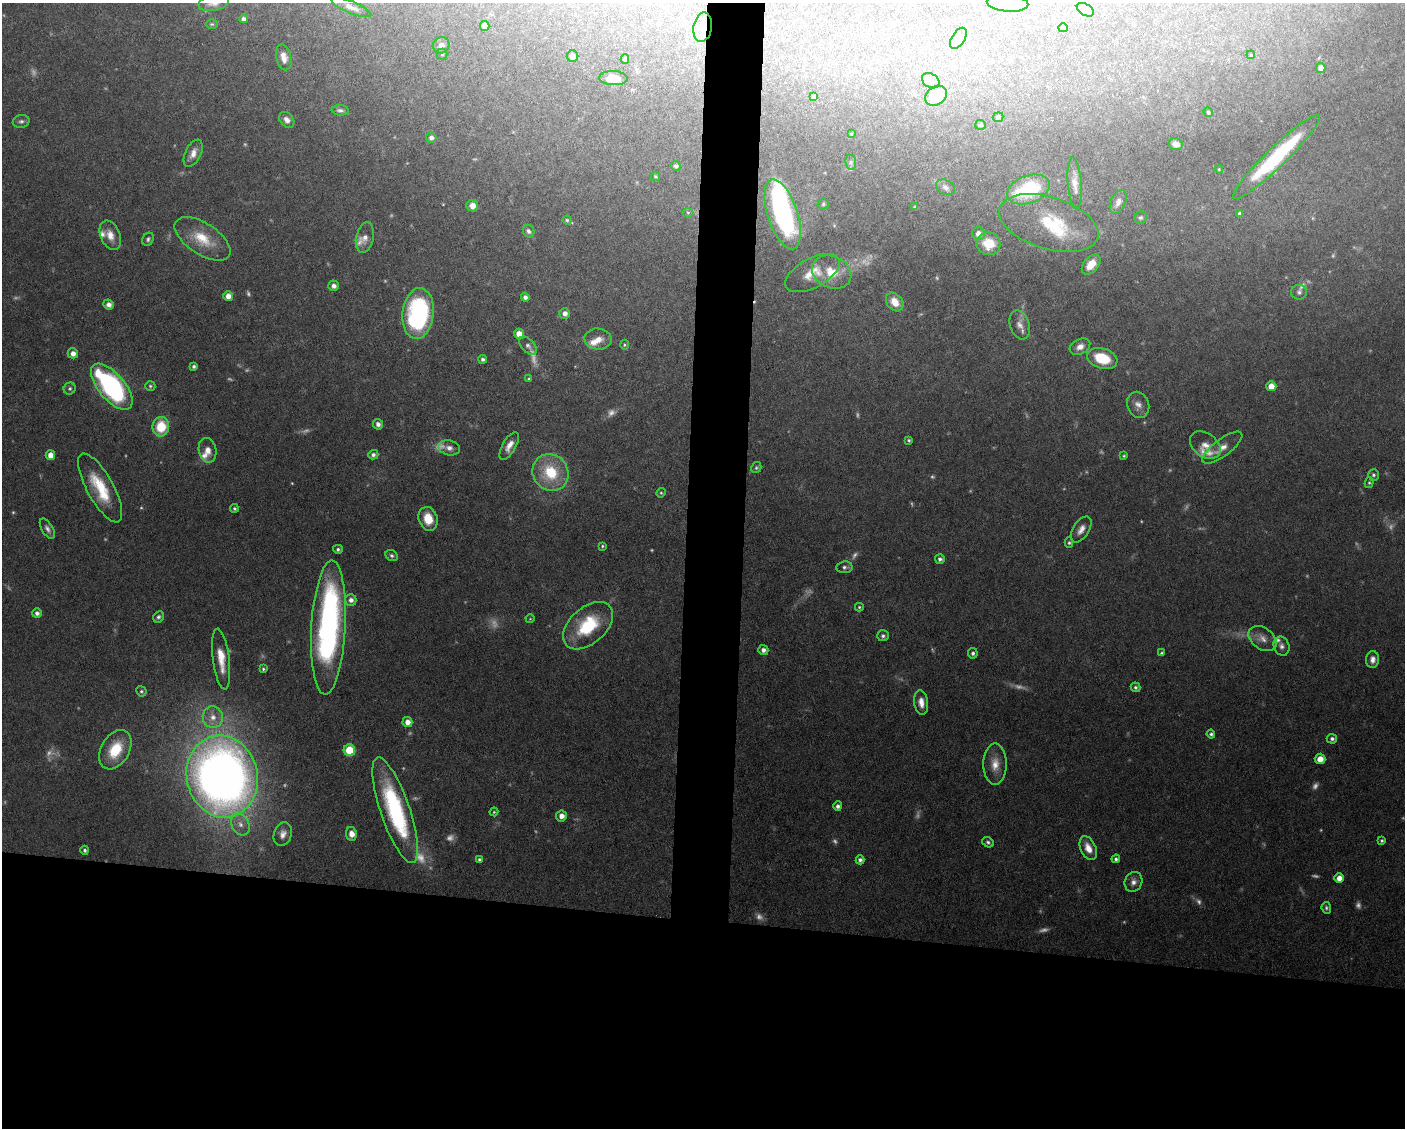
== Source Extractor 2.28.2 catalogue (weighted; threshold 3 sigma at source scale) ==
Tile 11 of 3 x 4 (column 2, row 4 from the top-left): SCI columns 1508-2910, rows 1-1126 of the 4526 x 4503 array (HDU 1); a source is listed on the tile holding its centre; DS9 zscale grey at full resolution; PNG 1407 x 1130 px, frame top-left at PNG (2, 3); each listed source drawn as its Kron ellipse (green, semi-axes under 4 px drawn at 4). Shown black and unused: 22% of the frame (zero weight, under 5 of 10 exposures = <1% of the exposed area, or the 3 px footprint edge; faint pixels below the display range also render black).
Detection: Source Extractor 2.28.2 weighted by HDU 2 'WHT'; one run over the whole footprint, this tile lists its part. Background 0.0707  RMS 0.0025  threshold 0.0103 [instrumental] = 3 sigma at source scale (4.09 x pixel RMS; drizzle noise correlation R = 1.36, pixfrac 0.8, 0.05/0.05 arcsec/px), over >= 5 px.
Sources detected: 215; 52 too faint to see at this stretch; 3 inside a brighter object's white glare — neither listed nor drawn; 5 inside a brighter listed object's ellipse — not listed separately; the other 155 listed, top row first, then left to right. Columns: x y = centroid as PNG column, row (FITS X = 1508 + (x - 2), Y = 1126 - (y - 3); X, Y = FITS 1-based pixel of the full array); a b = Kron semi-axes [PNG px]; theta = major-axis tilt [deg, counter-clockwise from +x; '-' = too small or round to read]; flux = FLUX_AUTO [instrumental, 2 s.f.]
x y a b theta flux
214 3 15 8 12 1.7
1008 3 21 8 -5 2.4
351 7 21 6 -23 1.6
1085 10 9 5 -30 1.1
243 19 4 4 - 0.91
212 24 6 4 -1 0.36
485 26 5 4 - 1.8
703 27 15 9 80 2.3
1063 28 5 4 - 0.27
958 38 12 6 57 1.3
441 45 8 8 - 1.3
442 54 5 5 - 0.42
1251 55 4 3 - 0.23
572 56 6 5 - 1.7
284 57 13 7 -77 2.2
625 59 5 4 - 0.5
1321 68 5 4 - 1.4
613 78 14 7 -4 2.6
931 81 9 7 -33 0.88
936 96 12 9 34 7
814 97 4 4 - 0.82
340 110 8 5 -4 0.7
1208 112 5 4 - 0.35
998 117 5 4 - 0.57
287 120 9 6 -48 1.3
21 121 8 6 12 0.69
980 125 5 5 - 0.42
851 134 4 4 - 0.2
431 138 5 5 - 1.1
1176 144 7 6 - 1.3
193 153 15 7 64 2.1
1276 157 60 9 44 23
851 162 8 5 -84 0.55
675 166 5 5 - 0.75
1219 169 4 3 - 0.22
655 176 4 4 - 0.32
1075 183 26 7 -85 2.3
945 187 10 7 -26 0.97
1028 189 22 13 20 18
1118 202 12 7 66 1.5
823 204 5 5 - 0.45
472 206 6 5 - 1.9
915 207 4 3 - 0.39
688 213 5 5 - 0.32
783 214 36 15 -72 45
1240 214 4 4 - 0.61
1141 218 6 6 - 0.56
567 220 4 4 - 0.31
1049 223 51 26 -17 17
529 231 6 5 - 0.79
978 234 6 6 - 1.9
110 235 15 10 -67 2.6
365 238 15 8 78 1.8
148 239 7 5 60 0.57
203 239 32 15 -33 7.1
989 244 12 11 - 6.8
1091 264 11 7 49 3.9
832 272 20 15 -25 5.7
812 273 30 14 28 5.1
334 286 5 5 - 1
1299 292 8 7 - 0.7
228 296 5 5 - 1.9
525 297 4 4 - 0.86
895 302 10 7 -51 3.5
109 304 5 5 - 1.1
565 313 5 5 - 1.3
418 314 25 15 84 36
1020 325 15 9 -72 1.9
519 334 5 5 - 2.4
598 339 13 10 -4 2.2
624 345 5 3 - 0.29
528 346 11 6 -47 0.81
1080 347 11 7 29 1.6
73 353 5 5 - 1.7
1102 358 15 10 -17 8.4
483 359 4 4 - 0.65
194 366 4 3 - 0.57
529 379 4 4 - 0.34
150 386 5 5 - 0.43
1271 386 5 5 - 2.9
112 387 28 13 -50 53
70 388 6 5 - 0.53
1138 405 13 11 -68 1.9
378 424 5 5 - 0.98
161 427 10 8 84 8
909 440 3 3 - 0.37
1205 445 17 11 -36 2.5
509 446 15 6 61 2.1
449 448 11 7 -13 1.3
1222 448 24 8 37 2.6
208 450 12 8 -79 2.2
50 455 5 5 - 2.5
373 455 5 4 - 0.79
1124 456 3 3 - 0.29
756 468 6 4 58 0.42
550 472 19 17 -52 11
1373 475 6 5 - 0.55
1369 483 5 4 - 0.33
100 488 38 13 -61 11
661 493 5 4 - 0.34
234 508 4 4 - 0.47
428 519 12 9 -72 4.8
47 529 11 5 -58 1
1081 529 14 8 57 1.8
1069 543 5 4 - 0.41
602 546 4 3 - 0.34
338 549 5 4 - 0.53
392 556 6 5 - 0.6
940 559 5 5 - 0.74
844 567 8 6 7 0.72
351 600 6 5 - 1.3
859 607 4 3 - 0.34
37 613 5 4 - 0.89
158 617 6 5 - 0.61
530 619 4 4 - 0.23
588 626 29 18 42 14
328 628 67 17 87 72
883 636 6 5 - 0.63
1263 639 16 10 -36 2.3
1282 646 10 7 -69 1
763 650 5 5 - 1.2
973 653 5 5 - 0.61
1162 653 4 3 - 0.35
221 659 31 8 -83 4.9
1373 660 8 6 86 1.4
263 669 4 4 - 0.39
1136 687 5 4 - 0.59
141 691 5 5 - 0.46
921 702 12 7 -82 2.3
213 717 11 10 - 2.5
407 722 5 5 - 1.9
1211 734 4 4 - 0.55
1332 739 5 5 - 0.68
115 750 21 14 60 8.4
349 750 6 5 - 8.5
1320 759 5 5 - 2.6
995 764 20 11 -90 3.5
222 777 41 35 -77 250
838 806 4 4 - 0.83
395 810 56 14 -71 31
494 812 4 4 - 0.3
561 816 5 5 - 1.8
240 824 12 8 -62 1.9
283 834 12 9 71 1.7
351 834 7 5 -81 2.1
1382 840 4 4 - 0.43
988 842 6 5 - 0.53
1088 848 13 7 -64 2.6
85 850 4 4 - 0.53
479 859 3 3 - 0.44
1116 859 4 4 - 0.59
860 860 4 4 - 0.8
1339 878 5 4 - 2.3
1133 882 10 8 63 1.4
1326 908 6 4 -85 0.51
Overlapping masked pixels (flux is a lower limit): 1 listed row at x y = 703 27
Isophote crosses this tile's border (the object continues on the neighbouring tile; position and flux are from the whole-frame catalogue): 2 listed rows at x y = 214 3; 1008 3